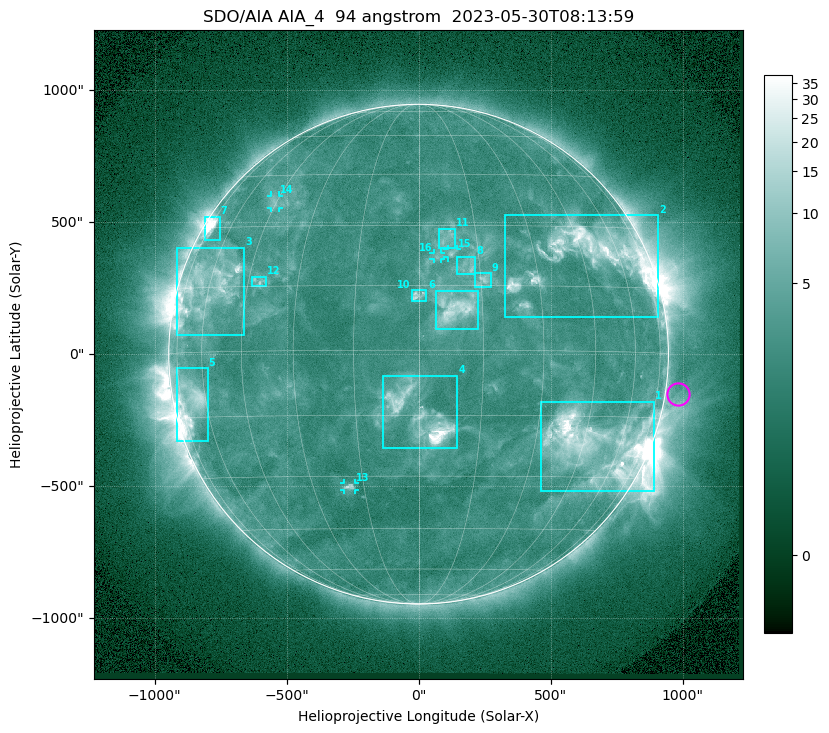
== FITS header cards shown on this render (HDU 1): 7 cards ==
TELESCOP= 'SDO/AIA '           / For AIA: SDO/AIA
INSTRUME= 'AIA_4   '           / For AIA: AIA_ATA1, AIA_ATA2, AIA_ATA3 or AIA_AT
WAVELNTH=                   94 / [angstrom] Wavelength
WAVEUNIT= 'angstrom'           / Wavelength unit: angstrom
DATE-OBS= '2023-05-30T08:13:59.122' / [ISO] Date when observation started; ISO 8
CTYPE1  = 'HPLN-TAN'           / CTYPE1: HPLN
CTYPE2  = 'HPLT-TAN'           / CTYPE2: HPLT

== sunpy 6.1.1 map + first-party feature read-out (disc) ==
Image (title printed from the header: SDO/AIA AIA_4  94 angstrom  2023-05-30T08:13:59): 1024 x 1024 px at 2.4 arcsec/px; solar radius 947 arcsec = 394 px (full disc in frame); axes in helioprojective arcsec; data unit not stated in the header (colour bar unlabelled)
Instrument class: DISC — disc imager (sunpy class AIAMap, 94 A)
Bright regions (active regions / flare kernels): reference = the median radial profile (limb darkening/brightening removed); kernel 9 px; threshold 5 sigma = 3.9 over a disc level ~2.55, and >= 1.15x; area >= 12 px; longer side >= 9 px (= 22 arcsec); searched inside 0.97 R_sun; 16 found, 16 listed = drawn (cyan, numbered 1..; 4 of them under ~33 arcsec drawn as corner ticks so the feature stays visible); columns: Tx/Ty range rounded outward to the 5 arcsec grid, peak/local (2 s.f.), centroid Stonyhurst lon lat
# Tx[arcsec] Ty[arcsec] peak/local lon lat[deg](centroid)
1 465..895 -520..-180 15 +49 -22
2 325..910 140..525 12 +47 +23
3 -915..-660 70..405 6.4 -60 +15
4 -135..150 -355..-80 17 +0 -15
5 -920..-800 -330..-50 7.8 -68 -11
6 65..225 90..240 7 +9 +10
7 -810..-750 435..520 11 -71 +30
8 145..215 300..370 4 +12 +20
9 210..275 255..310 4.7 +16 +16
10 -30..30 200..245 4.6 +0 +13
11 80..140 400..475 3.4 +7 +27
12 -630..-575 255..295 3.7 -42 +16
13 -280..-240 -515..-490 4.4 -19 -33
14 -560..-530 555..600 3.2 -46 +37
15 110..145 365..400 4.1 +8 +23
16 55..85 360..385 3 +5 +22
Off-limb structures (1.02-1.3 R_sun): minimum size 162 px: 2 found; the strongest spans PA ~225..310 deg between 1.02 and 1.3 R_sun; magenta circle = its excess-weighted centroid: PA ~260 deg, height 1.05 R_sun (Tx ~985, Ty ~-150 arcsec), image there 1.5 x the reference